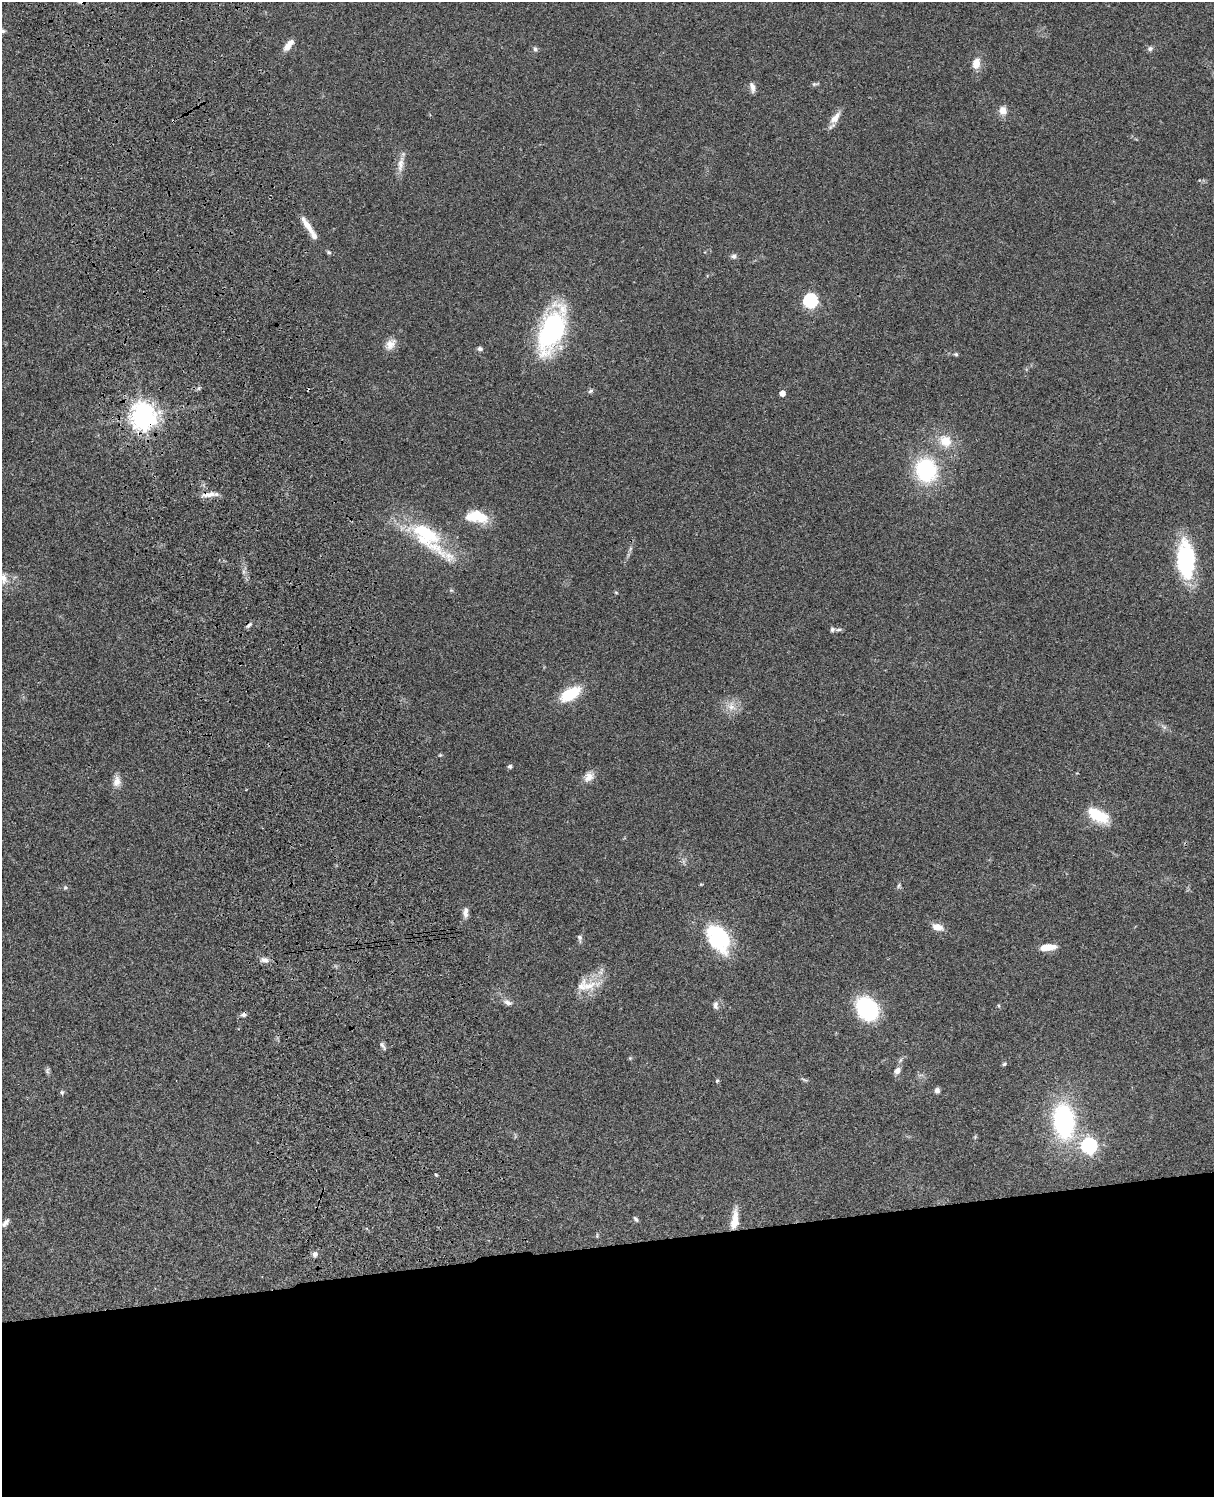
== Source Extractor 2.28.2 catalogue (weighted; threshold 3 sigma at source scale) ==
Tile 11 of 4 x 3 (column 3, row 3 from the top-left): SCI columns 2545-3756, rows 278-1772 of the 5087 x 4927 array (HDU 1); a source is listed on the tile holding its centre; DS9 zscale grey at full resolution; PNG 1216 x 1499 px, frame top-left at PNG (2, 2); no overlay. Shown black and unused: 17% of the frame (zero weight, under 3 of 4 exposures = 6% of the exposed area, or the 3 px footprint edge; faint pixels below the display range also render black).
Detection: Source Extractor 2.28.2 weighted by HDU 2 'WHT'; one run over the whole footprint, this tile lists its part. Background 0.0768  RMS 0.0057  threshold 0.0259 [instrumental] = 3 sigma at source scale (4.5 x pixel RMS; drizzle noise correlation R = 1.50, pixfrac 1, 0.05/0.05 arcsec/px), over >= 5 px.
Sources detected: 76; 3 cosmic-ray / hot-pixel residue — not listed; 3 inside a brighter listed object's ellipse — not listed separately; the other 70 listed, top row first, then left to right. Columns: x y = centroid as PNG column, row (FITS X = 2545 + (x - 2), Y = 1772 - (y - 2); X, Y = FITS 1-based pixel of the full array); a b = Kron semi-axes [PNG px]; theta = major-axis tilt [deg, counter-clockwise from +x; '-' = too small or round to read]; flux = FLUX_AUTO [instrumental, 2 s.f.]
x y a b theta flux
3 31 7 5 15 0.95
287 47 10 7 51 4.4
1150 48 7 6 - 1.5
535 49 7 5 -64 1.2
976 64 14 9 81 6
815 84 11 4 12 1
752 87 13 6 -77 2.5
1003 110 11 10 - 4.3
835 118 20 8 52 5.2
401 164 24 7 81 5.1
308 226 27 7 -55 6.8
329 252 7 5 -22 0.95
734 256 7 7 - 1.7
810 301 6 6 - 98
552 329 40 18 69 100
390 344 16 11 48 5
480 349 6 5 - 1.5
956 354 5 4 - 0.92
591 391 7 5 39 1.2
782 393 4 4 - 4.9
143 416 8 8 - 640
946 441 15 13 -48 10
926 470 24 21 -71 47
209 494 21 6 10 4.4
476 516 25 12 -7 17
429 538 68 22 -44 43
630 549 7 4 71 1.1
1186 560 44 20 -87 47
3 579 16 11 -66 5.3
616 593 5 3 - 0.55
832 629 6 5 - 1.3
839 630 8 4 1 1.1
570 694 19 10 30 24
731 707 12 10 -29 5.2
440 755 4 4 - 0.6
510 766 5 4 - 1.5
589 777 14 10 46 4.6
117 781 14 9 81 4.2
1098 815 26 13 -27 18
899 886 8 4 71 0.99
65 887 6 5 - 0.87
465 912 14 7 87 3.1
937 927 13 8 -16 4.8
718 937 29 19 -60 48
580 938 10 6 -80 1.6
1048 947 18 7 7 7.7
265 960 11 7 -13 3
588 986 27 17 -17 12
508 1002 13 7 -26 2.6
716 1005 10 6 -88 2.1
998 1006 6 4 -87 0.79
867 1009 22 17 -51 54
383 1046 11 4 -55 1.5
630 1058 5 5 - 0.62
900 1060 7 4 70 1
1004 1064 6 5 - 0.93
47 1071 9 5 84 1.2
897 1071 9 7 52 2.6
804 1080 9 3 -21 0.86
717 1081 5 4 - 0.73
937 1090 6 6 - 1.7
62 1092 6 5 - 0.91
1064 1121 27 16 -83 92
1089 1145 7 7 - 130
436 1175 5 3 - 0.54
636 1219 7 4 -52 1.1
734 1220 24 8 82 9
6 1223 13 6 52 2.1
597 1236 7 3 85 0.56
315 1254 7 6 - 1.9
Overlapping masked pixels (flux is a lower limit): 2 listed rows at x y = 143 416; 209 494
Isophote crosses this tile's border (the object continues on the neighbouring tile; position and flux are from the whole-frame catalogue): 2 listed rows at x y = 3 31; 3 579